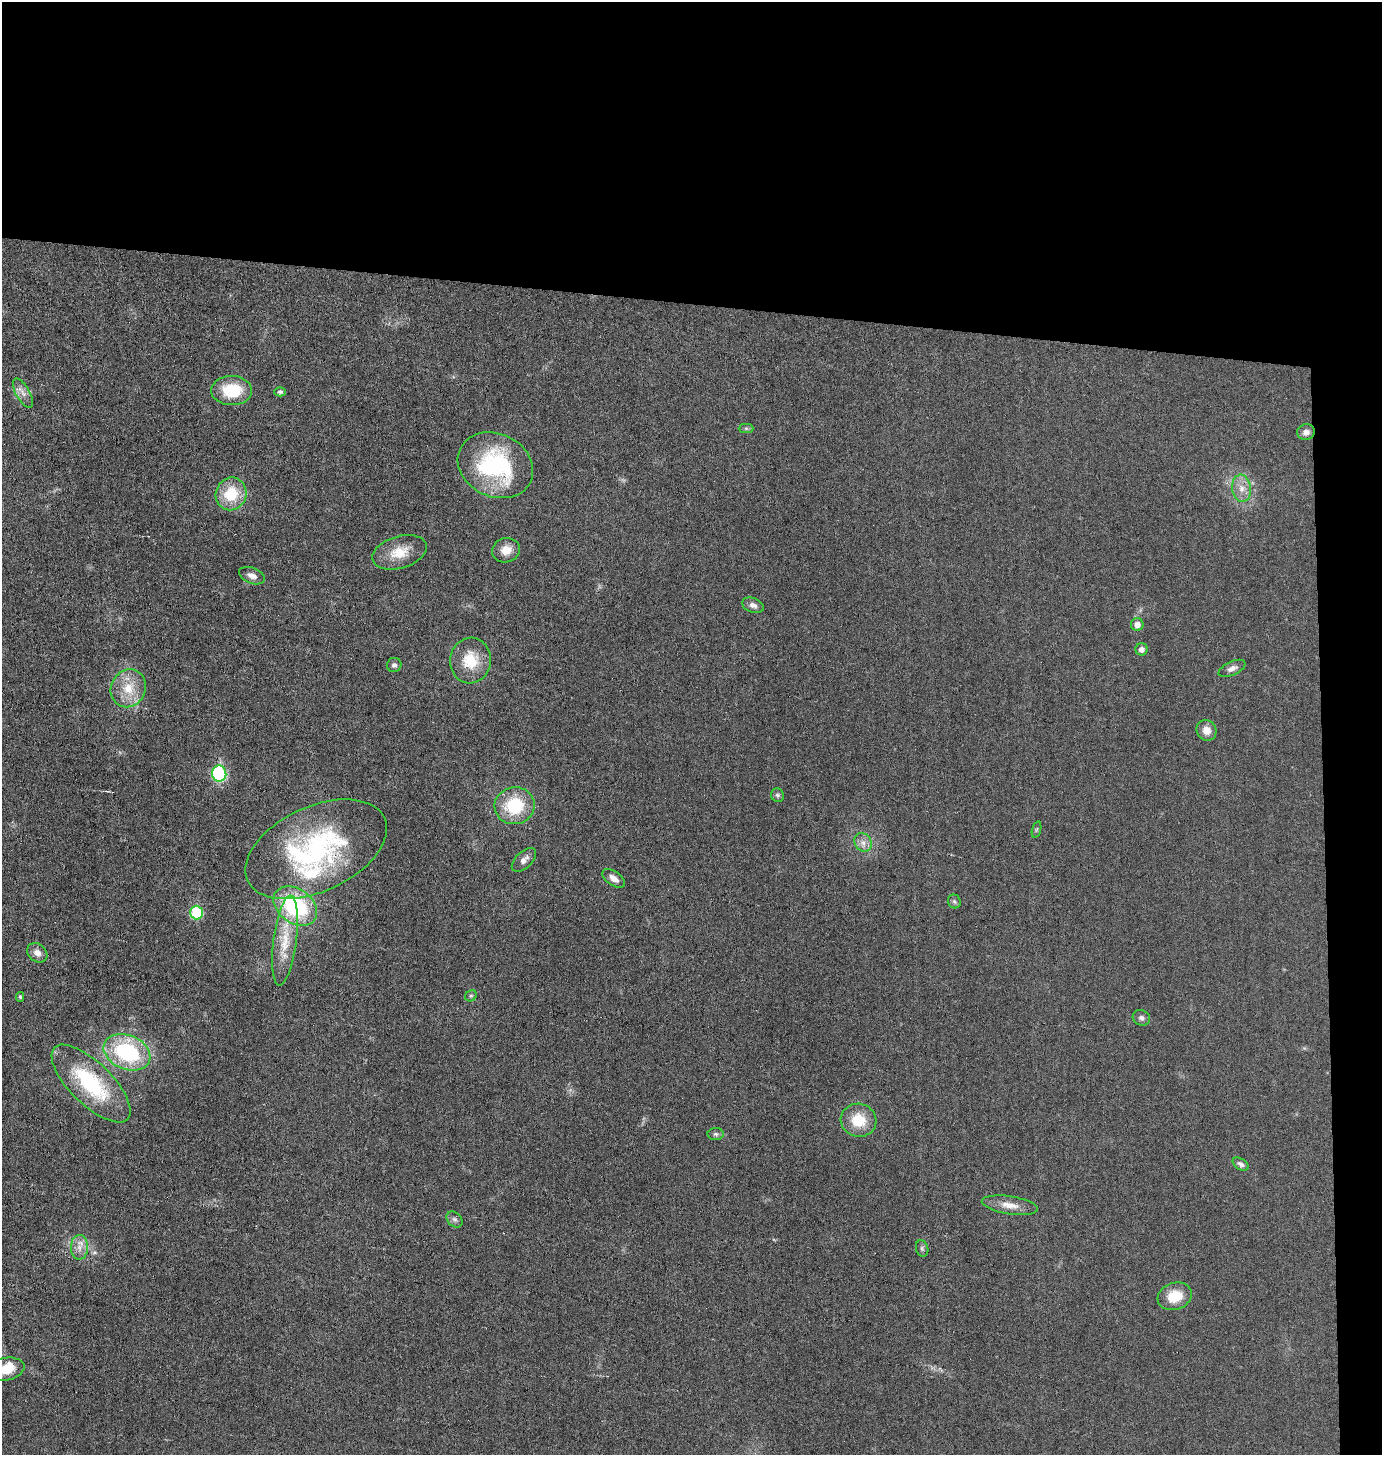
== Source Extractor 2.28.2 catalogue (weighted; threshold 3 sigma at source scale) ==
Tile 3 of 3 x 3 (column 3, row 1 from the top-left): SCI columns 2860-4239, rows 2907-4359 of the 4383 x 4359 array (HDU 1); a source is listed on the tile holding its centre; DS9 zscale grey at full resolution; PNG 1384 x 1457 px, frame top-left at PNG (2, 2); each listed source drawn as its Kron ellipse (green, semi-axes under 4 px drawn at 4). Shown black and unused: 24% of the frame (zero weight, under 3 of 6 exposures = <1% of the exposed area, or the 3 px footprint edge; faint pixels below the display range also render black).
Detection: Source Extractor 2.28.2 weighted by HDU 2 'WHT'; one run over the whole footprint, this tile lists its part. Background 0.0233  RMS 0.004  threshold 0.0163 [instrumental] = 3 sigma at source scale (4.09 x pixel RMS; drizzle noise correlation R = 1.36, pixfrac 0.8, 0.05/0.05 arcsec/px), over >= 5 px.
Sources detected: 48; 2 inside a brighter listed object's ellipse — not listed separately; the other 46 listed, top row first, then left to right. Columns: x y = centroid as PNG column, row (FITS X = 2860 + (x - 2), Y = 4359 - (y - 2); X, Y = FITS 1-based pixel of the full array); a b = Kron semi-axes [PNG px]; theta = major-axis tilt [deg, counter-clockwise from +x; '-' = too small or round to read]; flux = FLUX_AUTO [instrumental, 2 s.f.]
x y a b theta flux
232 391 20 14 -1 14
280 392 5 4 - 0.91
23 393 16 7 -60 2.4
746 428 7 4 0 0.68
1306 432 9 8 - 1.7
495 465 39 31 -26 44
1241 488 14 9 -83 3.6
231 494 16 15 - 13
506 550 14 12 17 4.6
399 552 28 16 16 7.9
252 576 13 7 -21 2.2
753 605 11 7 -20 1.7
1137 624 6 6 - 2.4
1142 649 6 6 - 2
470 661 23 20 85 12
394 665 7 7 - 1.2
1232 668 14 6 25 2
128 688 19 17 63 9.3
1206 730 11 9 -58 3.4
219 774 8 7 - 47
778 795 7 6 - 0.77
515 806 20 18 11 19
1037 829 8 3 71 0.55
863 842 10 8 -56 2.2
316 849 75 42 25 72
524 860 15 8 44 2.2
614 878 13 7 -34 2.5
954 902 7 6 - 0.78
295 906 24 17 -36 38
197 913 7 6 - 25
285 940 45 11 83 11
37 953 11 8 -40 2.6
471 996 6 5 - 0.59
20 997 5 4 - 0.57
1141 1018 9 7 -26 1.2
127 1052 24 17 -22 38
91 1083 51 21 -44 34
859 1120 18 16 -16 11
716 1134 8 6 -1 0.92
1241 1164 9 5 -32 1.1
1010 1205 28 9 -9 4.8
454 1219 9 7 -43 1.2
79 1247 12 8 89 3.1
922 1248 8 6 -74 0.87
1175 1296 17 13 19 8.4
6 1369 18 11 11 7.6
Isophote crosses this tile's border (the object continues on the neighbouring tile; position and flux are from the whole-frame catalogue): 1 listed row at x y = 6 1369